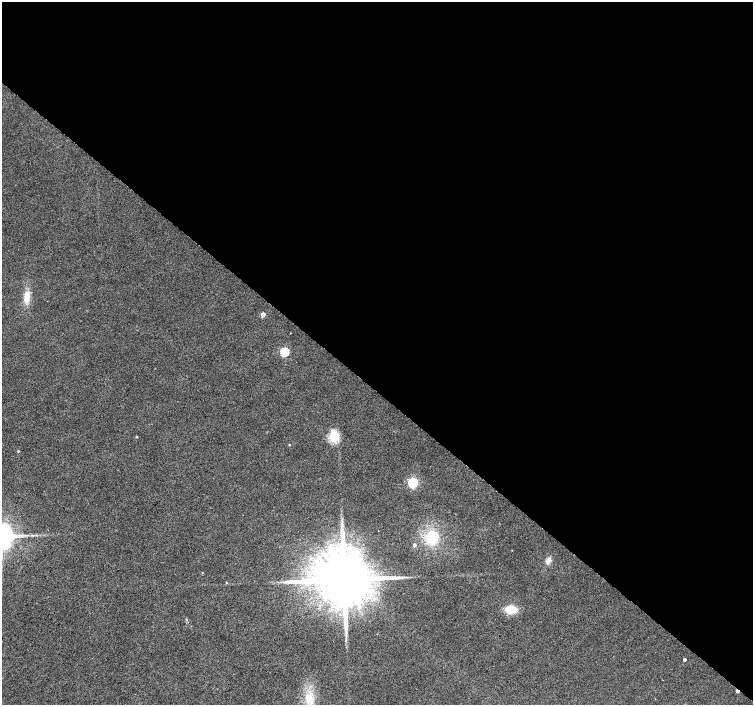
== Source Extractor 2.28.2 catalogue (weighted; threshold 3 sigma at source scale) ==
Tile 3 of 4 x 4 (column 3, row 1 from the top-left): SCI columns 3010-4511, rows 4454-5859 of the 6013 x 6028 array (HDU 1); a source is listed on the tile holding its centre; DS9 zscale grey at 2 x 2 block average (1 PNG px = mean of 2 x 2 image px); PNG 755 x 707 px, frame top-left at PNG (2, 2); no overlay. Shown black and unused: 56% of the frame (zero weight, under 2 of 3 exposures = <1% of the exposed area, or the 3 px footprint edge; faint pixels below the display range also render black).
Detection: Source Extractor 2.28.2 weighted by HDU 2 'WHT'; one run over the whole footprint, this tile lists its part. Background 0.0342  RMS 0.0086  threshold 0.0388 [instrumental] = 3 sigma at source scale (4.5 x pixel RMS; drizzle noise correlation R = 1.50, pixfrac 1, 0.0396/0.0396 arcsec/px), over >= 5 px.
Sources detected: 18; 1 cosmic-ray / hot-pixel residue — not listed; the other 17 listed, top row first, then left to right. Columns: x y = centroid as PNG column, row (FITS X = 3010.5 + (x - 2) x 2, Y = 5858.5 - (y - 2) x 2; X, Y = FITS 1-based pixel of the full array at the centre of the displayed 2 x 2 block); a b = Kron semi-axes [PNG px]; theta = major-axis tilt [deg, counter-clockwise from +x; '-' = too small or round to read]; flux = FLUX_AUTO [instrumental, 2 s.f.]
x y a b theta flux
27 297 15 7 85 24
263 314 3 3 - 22
284 352 4 3 - 140
334 436 14 10 -83 37
137 437 2 2 - 1.9
289 445 2 2 - 1.8
18 451 2 2 - 1.8
413 483 4 4 - 230
432 537 19 14 80 63
414 545 3 3 - 7.6
548 560 9 5 60 11
202 572 2 2 - 0.88
344 580 14 12 45 21000
226 583 3 2 - 1.4
511 609 8 6 3 48
684 660 2 2 - 4.8
309 698 13 10 79 32